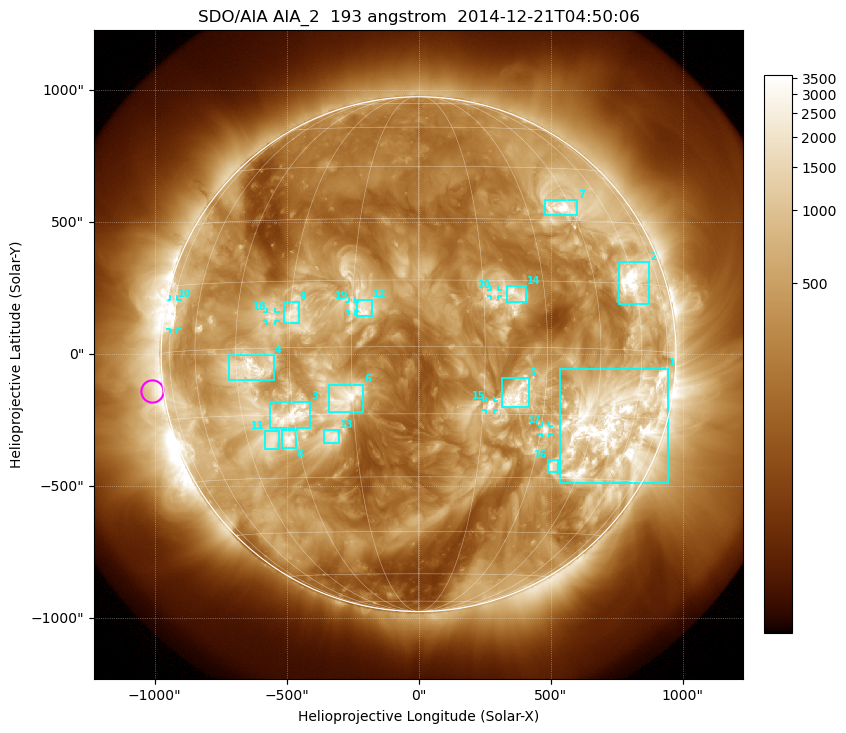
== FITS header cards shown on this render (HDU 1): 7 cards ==
TELESCOP= 'SDO/AIA'
INSTRUME= 'AIA_2'
WAVELNTH=                  193
WAVEUNIT= 'angstrom'
DATE-OBS= '2014-12-21T04:50:06.84'
CTYPE1  = 'HPLN-TAN'
CTYPE2  = 'HPLT-TAN'

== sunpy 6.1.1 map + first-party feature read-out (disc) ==
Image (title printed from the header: SDO/AIA AIA_2  193 angstrom  2014-12-21T04:50:06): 1024 x 1024 px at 2.4 arcsec/px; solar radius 975 arcsec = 406 px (full disc in frame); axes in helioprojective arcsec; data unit not stated in the header (colour bar unlabelled)
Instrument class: DISC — disc imager (sunpy class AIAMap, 193 A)
Bright regions (active regions / flare kernels): reference = the median radial profile (limb darkening/brightening removed); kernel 9 px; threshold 5 sigma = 1219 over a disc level ~348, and >= 1.15x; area >= 12 px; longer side >= 10 px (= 24 arcsec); searched inside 0.97 R_sun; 23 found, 20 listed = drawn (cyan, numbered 1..; 6 of them under ~33 arcsec drawn as corner ticks so the feature stays visible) (cap 20 boxes per figure: the strongest are kept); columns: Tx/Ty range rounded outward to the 5 arcsec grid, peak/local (2 s.f.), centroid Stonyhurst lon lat
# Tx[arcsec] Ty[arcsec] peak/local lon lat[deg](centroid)
1 535..945 -490..-55 17 +52 -17
2 760..875 190..350 14 +60 +16
3 -565..-410 -280..-180 9 -31 -15
4 -720..-550 -100..-5 11 -41 -4
5 315..420 -205..-90 6.5 +23 -11
6 -340..-205 -220..-115 7.5 -16 -11
7 475..600 525..585 12 +41 +33
8 -520..-465 -355..-285 11 -32 -21
9 -510..-450 115..200 7.4 -29 +8
10 -940..-915 95..210 9.9 -73 +8
11 -580..-530 -360..-290 7.4 -37 -21
12 -235..-175 145..210 6.7 -12 +9
13 -360..-300 -340..-285 6.3 -21 -20
14 335..405 200..260 5.6 +23 +12
15 255..285 -210..-175 6.2 +17 -13
16 490..530 -450..-400 6.4 +36 -27
17 465..495 -305..-270 9.7 +31 -18
18 -575..-540 125..160 7.3 -35 +7
19 -265..-240 160..200 5 -15 +9
20 275..300 220..245 4.4 +18 +12
Off-limb structures (1.02-1.3 R_sun): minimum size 162 px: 5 found; the strongest spans PA ~65..125 deg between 1.02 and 1.3 R_sun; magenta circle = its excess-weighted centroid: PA ~100 deg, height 1.04 R_sun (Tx ~-1010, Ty ~-140 arcsec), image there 2.8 x the reference